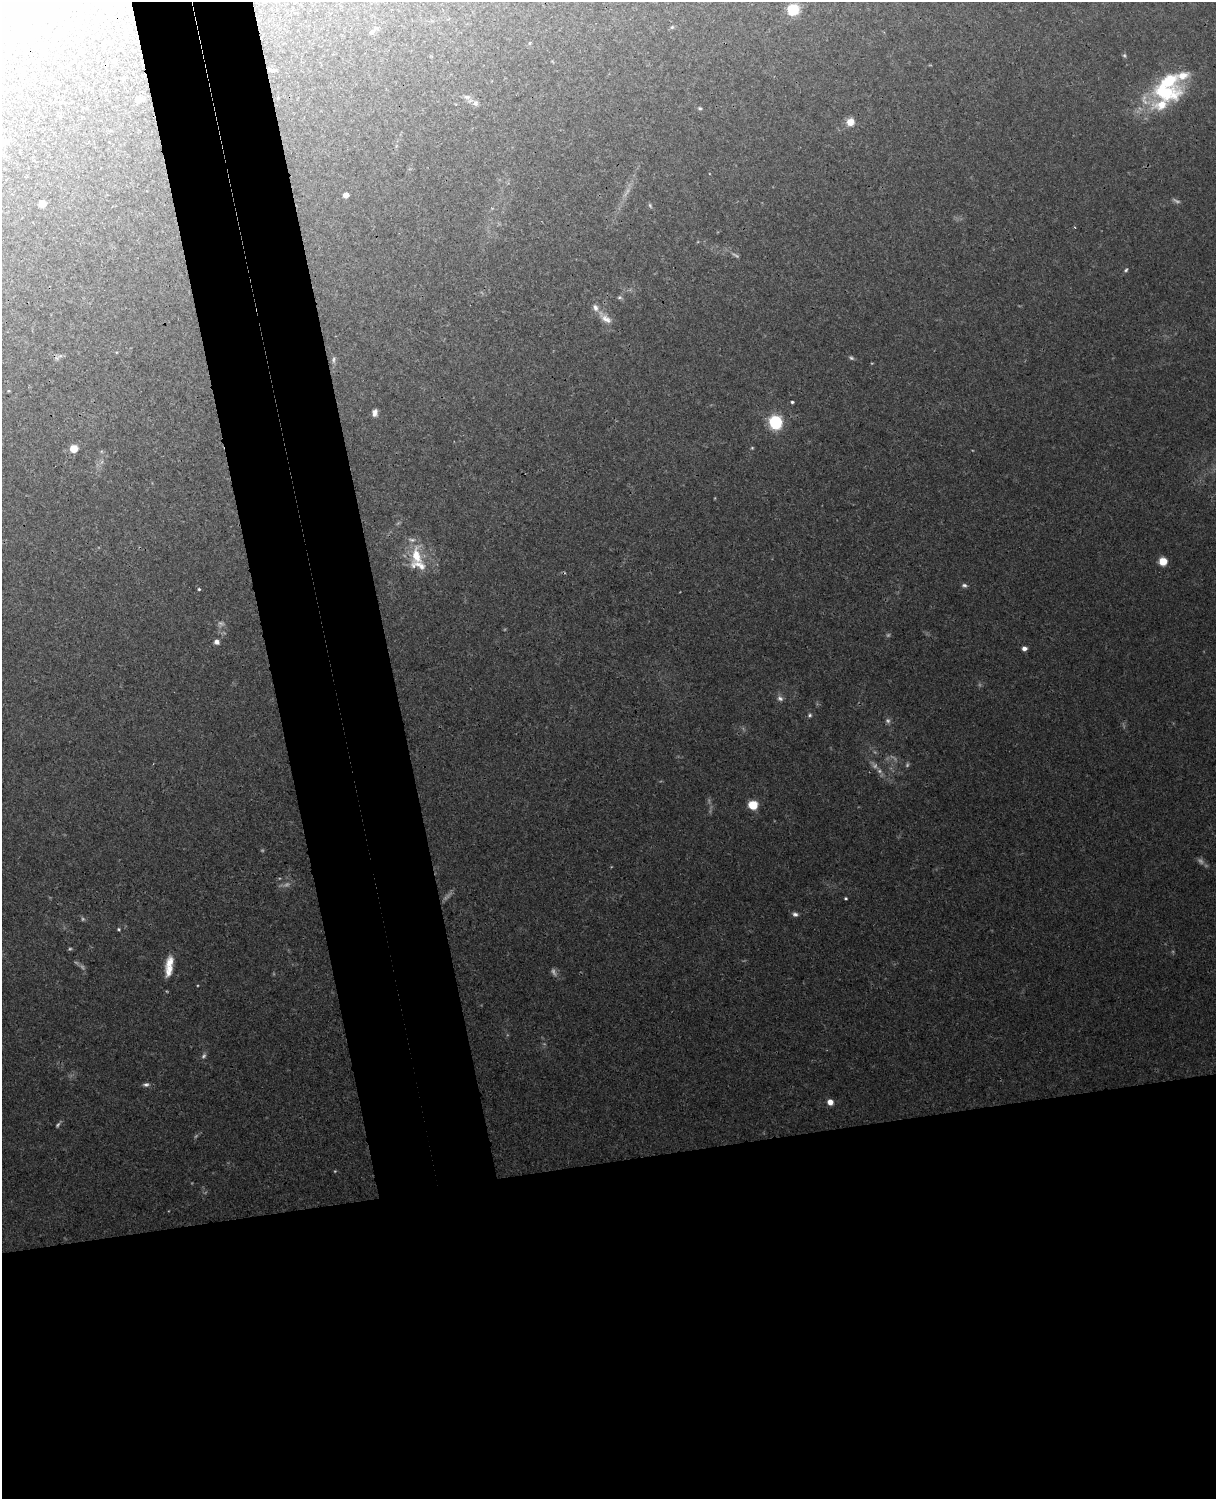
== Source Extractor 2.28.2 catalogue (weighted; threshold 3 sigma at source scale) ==
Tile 11 of 4 x 3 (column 3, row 3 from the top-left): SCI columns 2483-3696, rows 155-1651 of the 4967 x 4909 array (HDU 1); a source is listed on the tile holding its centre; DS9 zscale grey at full resolution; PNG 1218 x 1501 px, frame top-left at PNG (2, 2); no overlay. Shown black and unused: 30% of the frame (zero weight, under 3 of 4 exposures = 6% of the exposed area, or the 3 px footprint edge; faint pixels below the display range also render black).
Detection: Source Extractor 2.28.2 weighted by HDU 2 'WHT'; one run over the whole footprint, this tile lists its part. Background 0.0256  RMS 0.0031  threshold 0.0138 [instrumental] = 3 sigma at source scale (4.5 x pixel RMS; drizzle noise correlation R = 1.50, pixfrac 1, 0.05/0.05 arcsec/px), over >= 5 px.
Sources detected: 66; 18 too faint to see at this stretch — not listed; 5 inside a brighter listed object's ellipse — not listed separately; the other 43 listed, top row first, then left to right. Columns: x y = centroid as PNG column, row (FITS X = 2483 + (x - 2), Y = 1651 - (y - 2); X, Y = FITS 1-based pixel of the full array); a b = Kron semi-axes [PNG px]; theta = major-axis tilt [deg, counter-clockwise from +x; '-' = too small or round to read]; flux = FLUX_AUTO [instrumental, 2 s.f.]
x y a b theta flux
793 10 6 6 - 22
672 27 6 4 45 0.46
371 32 5 5 - 1.1
529 43 5 3 - 0.33
1124 55 6 5 - 0.47
272 70 12 5 -8 1.1
1183 75 20 12 21 4.6
123 79 4 4 - 0.38
1164 91 45 20 -9 20
467 97 10 6 -9 1.1
138 100 9 6 23 1.4
475 103 9 7 -60 1.1
700 108 5 4 - 0.42
850 122 7 7 - 3.8
8 143 7 5 47 0.62
346 195 5 4 - 2.2
42 204 5 5 - 3.8
1126 270 6 5 - 0.51
605 318 24 9 -42 3.2
60 356 7 4 17 0.67
851 358 7 5 -38 0.55
333 360 11 5 87 0.85
792 402 3 3 - 0.44
375 413 8 6 81 1.4
775 422 8 7 - 28
752 448 4 4 - 0.31
74 449 5 5 - 6.2
416 556 26 13 -79 8
1163 561 6 6 - 5.9
964 585 7 5 -9 0.72
199 589 5 4 - 0.39
216 642 6 5 - 1.2
1024 648 5 4 - 1.3
780 698 8 7 - 1
810 715 6 5 - 0.53
753 805 7 6 - 8
846 898 4 3 - 0.36
795 914 7 6 - 0.92
119 929 5 4 - 0.37
170 962 18 10 65 3.8
204 1056 8 5 46 0.73
146 1084 8 5 6 0.84
830 1102 6 5 - 2.3
Overlapping masked pixels (flux is a lower limit): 1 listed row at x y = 605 318